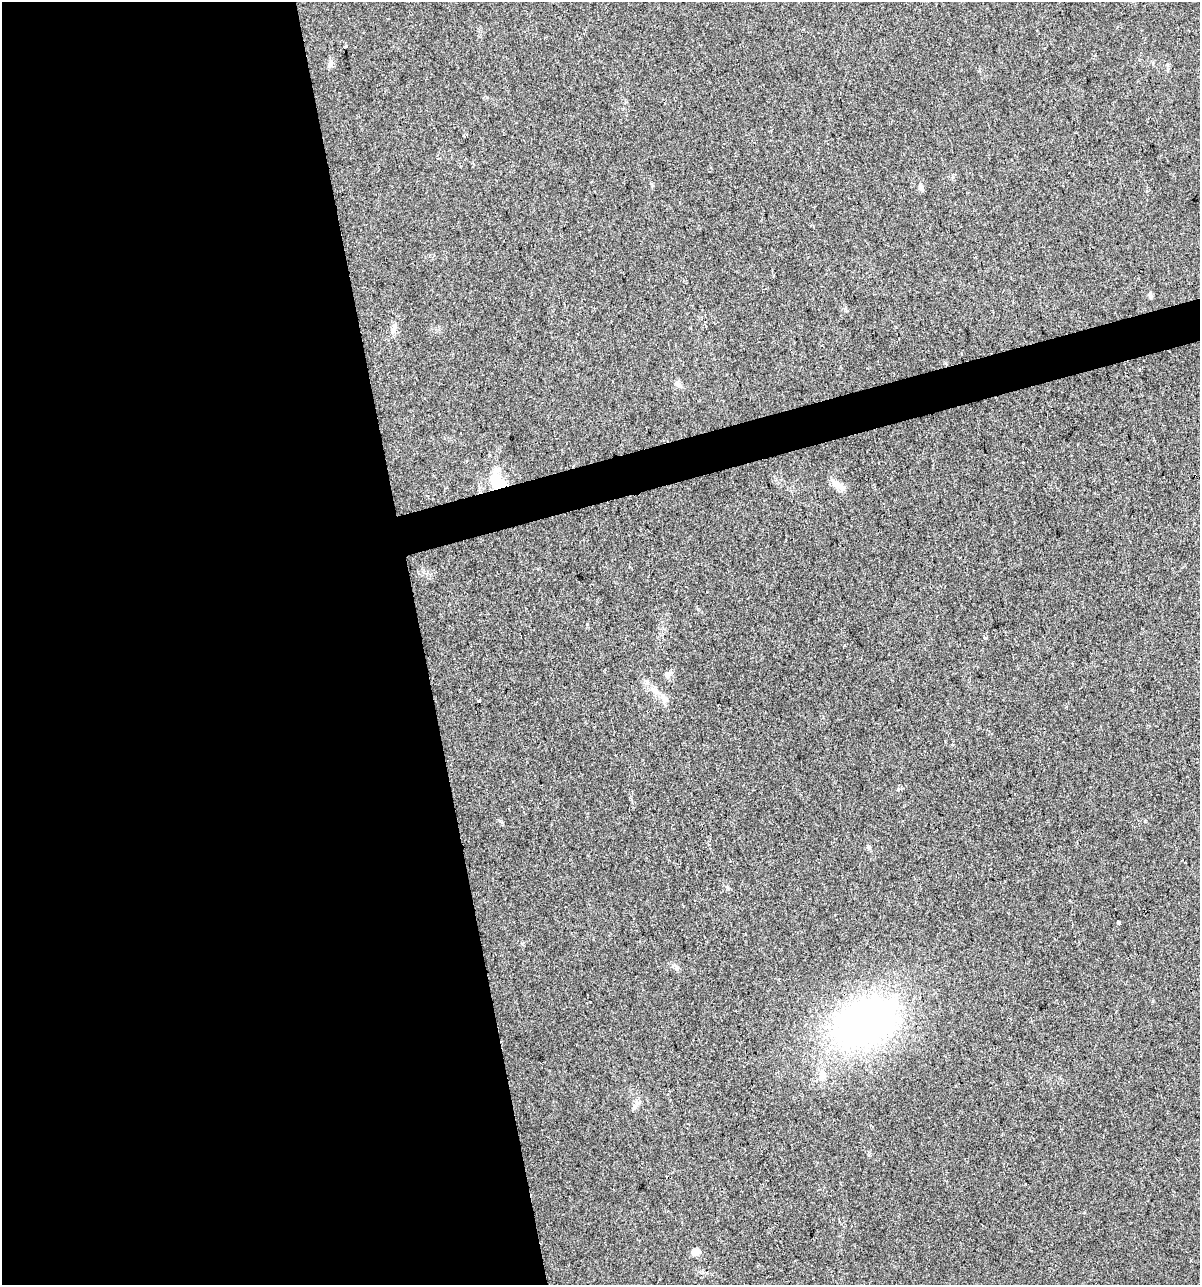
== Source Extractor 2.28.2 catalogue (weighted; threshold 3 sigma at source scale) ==
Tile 9 of 4 x 4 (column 1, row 3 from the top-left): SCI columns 95-1292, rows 1284-2566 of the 4930 x 5133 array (HDU 1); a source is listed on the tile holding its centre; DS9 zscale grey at full resolution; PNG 1202 x 1287 px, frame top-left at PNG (2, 2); no overlay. Shown black and unused: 37% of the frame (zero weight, under 2 of 3 exposures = <1% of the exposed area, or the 3 px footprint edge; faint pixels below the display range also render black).
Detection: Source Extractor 2.28.2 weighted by HDU 2 'WHT'; one run over the whole footprint, this tile lists its part. Background 0.0328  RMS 0.0063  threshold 0.0282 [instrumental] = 3 sigma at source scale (4.5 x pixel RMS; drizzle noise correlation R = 1.50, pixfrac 1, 0.0396/0.0396 arcsec/px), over >= 5 px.
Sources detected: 19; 1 cosmic-ray / hot-pixel residue — not listed; the other 18 listed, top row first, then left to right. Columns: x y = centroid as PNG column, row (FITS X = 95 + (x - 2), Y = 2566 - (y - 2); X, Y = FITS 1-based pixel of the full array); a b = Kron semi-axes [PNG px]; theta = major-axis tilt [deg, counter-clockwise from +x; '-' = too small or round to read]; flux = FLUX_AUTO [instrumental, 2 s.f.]
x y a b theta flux
330 63 10 6 69 2.5
921 187 10 5 -70 2.1
1150 295 8 5 -89 1.3
394 328 14 7 76 3.4
678 384 10 6 -36 2.2
498 482 22 14 -47 19
837 484 19 7 -22 4.5
985 637 4 3 - 3.2
668 675 8 7 - 2.7
664 699 12 8 -71 3.9
479 701 3 3 - 6.8
952 744 4 2 - 0.49
869 847 6 4 89 0.99
1118 922 4 3 - 3
865 1023 58 40 30 280
822 1074 15 8 -85 4.8
637 1105 13 4 54 1.9
696 1252 11 7 23 3.5
Overlapping masked pixels (flux is a lower limit): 2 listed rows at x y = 498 482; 865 1023
Unlisted compact peaks at least as high as the median listed source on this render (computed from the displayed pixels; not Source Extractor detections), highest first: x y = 677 968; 500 821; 898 789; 1153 1001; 896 327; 845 309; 727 887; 652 185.